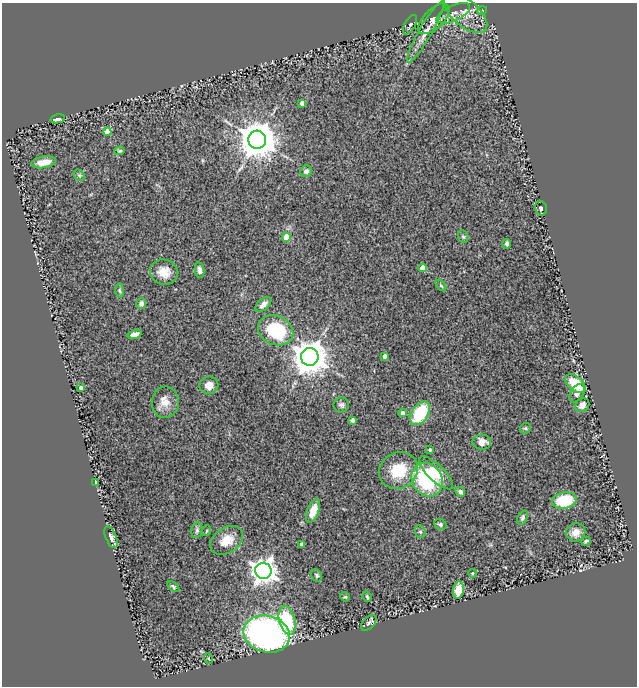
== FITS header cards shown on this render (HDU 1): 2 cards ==
NAXIS1  =                  635
NAXIS2  =                  684

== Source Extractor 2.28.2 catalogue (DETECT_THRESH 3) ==
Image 635 x 684 px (HDU 1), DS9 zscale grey, 1 PNG px = 1 image px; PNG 639 x 688 px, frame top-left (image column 1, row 684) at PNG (2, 3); each listed source drawn as its Kron ellipse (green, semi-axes under 4 px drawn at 4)
Background 0.987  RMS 0.1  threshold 0.305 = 3 sigma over >= 5 px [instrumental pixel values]
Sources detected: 70; all 70 listed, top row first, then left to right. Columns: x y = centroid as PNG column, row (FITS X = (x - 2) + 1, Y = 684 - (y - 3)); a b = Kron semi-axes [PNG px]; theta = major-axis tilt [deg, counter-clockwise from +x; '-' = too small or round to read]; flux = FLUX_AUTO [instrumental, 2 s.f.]
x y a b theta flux
482 11 5 3 - 6.8
453 13 18 8 25 65
466 13 26 13 -41 110
434 19 19 10 45 78
410 25 11 5 61 19
425 32 35 6 60 83
302 103 4 4 - 32
58 119 7 4 13 46
107 132 4 4 - 93
257 140 9 9 - 19000
120 151 5 4 - 9.6
44 162 12 5 8 84
306 171 6 5 - 22
79 175 6 5 - 14
541 208 7 6 - 16
286 237 4 4 - 160
463 237 6 5 - 11
507 244 5 3 - 19
423 268 4 4 - 88
200 270 8 4 -81 29
164 272 14 12 -22 92
441 285 6 4 -52 9.5
119 290 7 4 -83 10
141 304 5 5 - 29
263 305 10 5 41 35
276 330 18 14 -24 420
135 334 7 4 16 34
384 356 4 3 - 26
310 357 9 8 - 15000
575 384 12 7 -41 200
209 385 9 8 - 55
81 388 3 3 - 25
577 393 10 6 57 43
165 402 15 13 84 76
341 405 8 7 - 20
582 405 7 6 - 41
402 413 4 4 - 24
420 413 13 8 56 310
352 420 4 3 - 14
525 428 6 5 - 9.8
482 442 9 7 -2 55
430 450 3 3 - 11
399 470 20 18 30 230
436 473 22 8 -44 130
427 480 18 14 -57 610
96 482 4 3 - 9.6
460 492 5 4 - 21
564 500 12 8 8 300
313 511 12 6 70 100
522 518 7 4 64 15
440 524 6 5 - 13
197 530 8 5 81 16
206 531 5 3 - 6.4
420 532 6 5 - 12
576 532 10 9 - 51
111 537 11 5 -66 28
227 540 18 12 34 110
586 541 5 3 - 13
302 545 4 4 - 60
263 571 8 8 - 6500
472 573 4 3 - 8
317 575 6 5 - 12
173 587 7 4 -35 12
458 590 9 5 80 95
345 597 5 4 - 8
367 597 5 3 - 9.7
287 620 15 8 -74 360
369 623 9 5 46 20
267 634 23 18 -15 3200
209 659 5 2 - 4.9